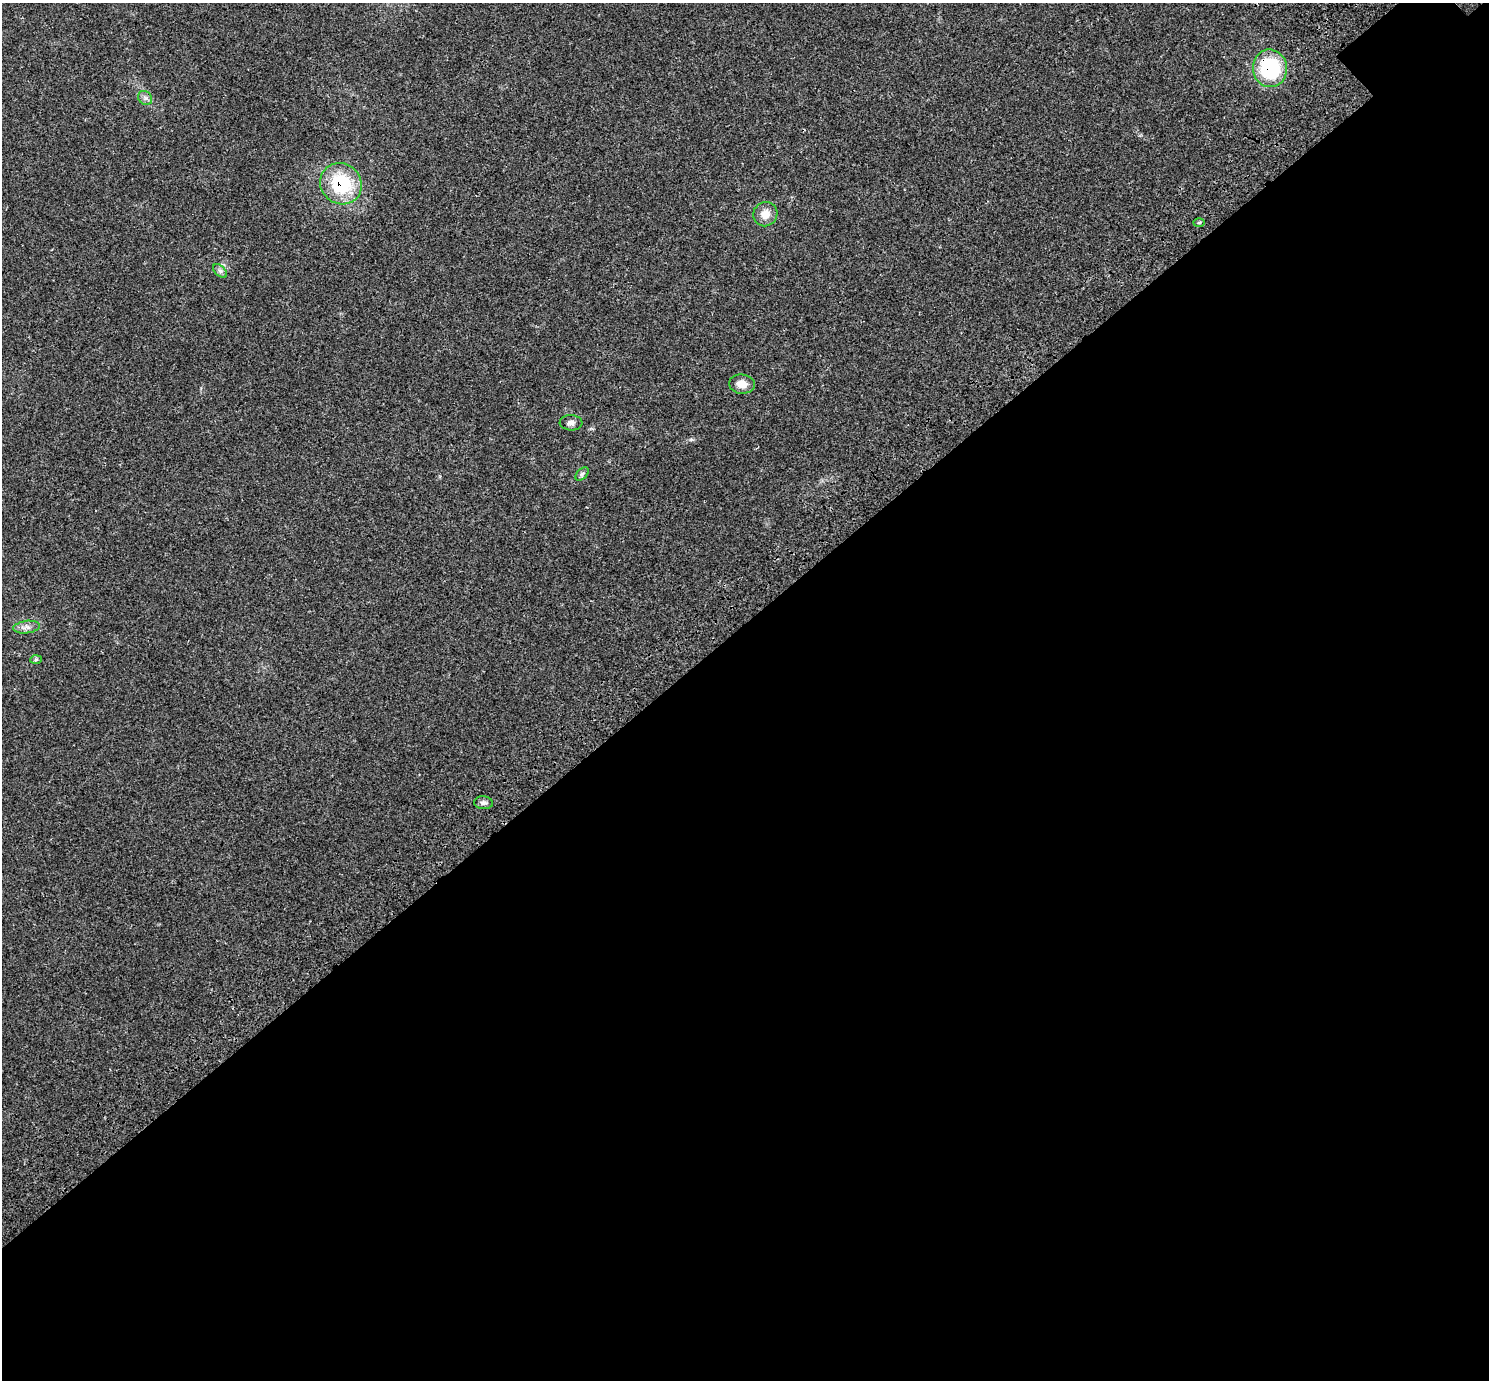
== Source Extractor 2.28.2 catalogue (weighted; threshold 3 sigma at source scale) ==
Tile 15 of 4 x 4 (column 3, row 4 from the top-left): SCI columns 3106-4592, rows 308-1685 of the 6217 x 6189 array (HDU 1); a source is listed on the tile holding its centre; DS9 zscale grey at full resolution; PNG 1491 x 1382 px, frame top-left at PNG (2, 3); each listed source drawn as its Kron ellipse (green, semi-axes under 4 px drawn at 4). Shown black and unused: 55% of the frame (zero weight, under 3 of 4 exposures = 9% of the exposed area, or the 3 px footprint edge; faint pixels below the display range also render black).
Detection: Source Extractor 2.28.2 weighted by HDU 2 'WHT'; one run over the whole footprint, this tile lists its part. Background 0.0414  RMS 0.0038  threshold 0.017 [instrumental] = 3 sigma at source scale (4.5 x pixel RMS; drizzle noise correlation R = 1.50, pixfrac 1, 0.0396/0.0396 arcsec/px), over >= 5 px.
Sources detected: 12; all 12 listed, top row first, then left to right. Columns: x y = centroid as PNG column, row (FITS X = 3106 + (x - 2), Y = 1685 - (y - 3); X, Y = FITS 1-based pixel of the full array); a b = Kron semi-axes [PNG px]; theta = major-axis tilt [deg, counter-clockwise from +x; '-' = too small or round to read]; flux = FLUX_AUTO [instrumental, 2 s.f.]
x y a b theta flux
1270 68 19 17 -85 31
145 98 7 6 - 1.2
341 184 21 20 - 22
765 214 12 12 - 4.1
1199 223 6 4 2 0.46
220 271 8 5 -45 0.92
742 384 13 9 -6 3.4
571 423 11 7 -3 1.6
582 474 8 4 45 0.81
27 627 13 6 7 1.9
36 660 6 4 2 0.49
483 803 9 6 -5 1.1
Overlapping masked pixels (flux is a lower limit): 2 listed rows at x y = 1270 68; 341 184